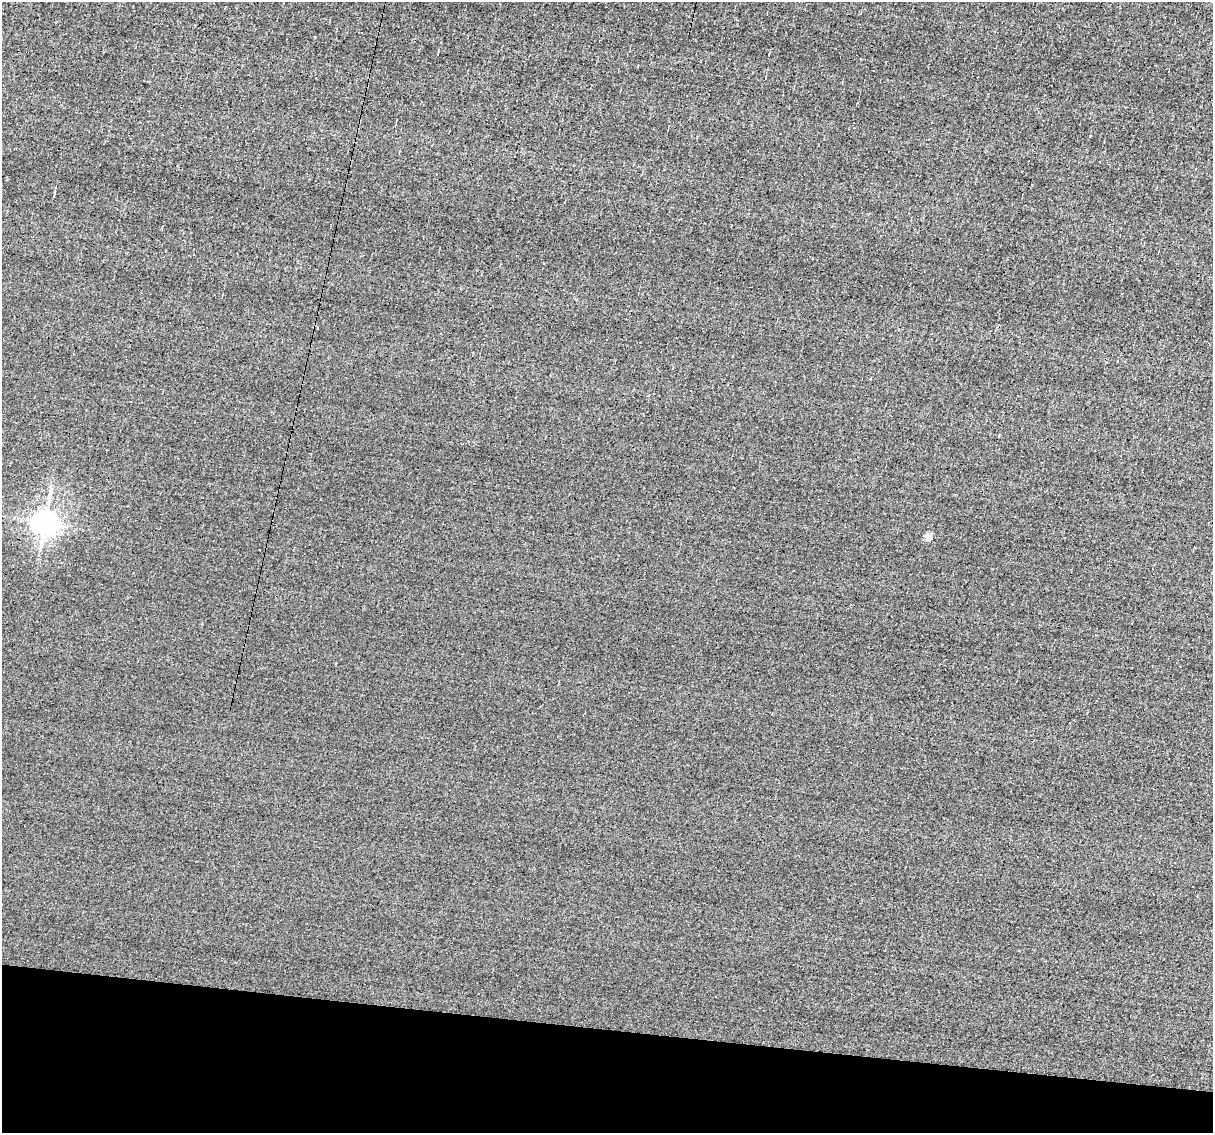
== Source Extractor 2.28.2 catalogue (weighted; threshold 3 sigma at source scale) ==
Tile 15 of 4 x 4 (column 3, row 4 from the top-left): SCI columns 2423-3633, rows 232-1362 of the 4844 x 4870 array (HDU 1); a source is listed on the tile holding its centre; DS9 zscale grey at full resolution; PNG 1215 x 1135 px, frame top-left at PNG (2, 2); no overlay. Shown black and unused: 9% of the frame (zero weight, under 3 of 4 exposures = <1% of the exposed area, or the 3 px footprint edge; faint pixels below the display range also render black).
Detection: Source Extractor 2.28.2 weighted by HDU 2 'WHT'; one run over the whole footprint, this tile lists its part. Background -0.00519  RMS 0.051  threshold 0.23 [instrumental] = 3 sigma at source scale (4.5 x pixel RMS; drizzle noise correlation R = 1.50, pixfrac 1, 0.05/0.05 arcsec/px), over >= 5 px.
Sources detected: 10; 5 cosmic-ray / hot-pixel residue — not listed; the other 5 listed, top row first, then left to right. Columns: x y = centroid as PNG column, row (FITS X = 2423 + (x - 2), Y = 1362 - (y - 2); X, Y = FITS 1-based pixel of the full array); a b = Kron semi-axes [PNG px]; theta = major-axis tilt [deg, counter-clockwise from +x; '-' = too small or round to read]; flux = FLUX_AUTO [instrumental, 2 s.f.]
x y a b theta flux
644 415 3 3 - 8.1
1123 450 4 2 - 2.8
45 523 8 7 - 5900
983 530 3 3 - 8.7
928 538 5 5 - 85